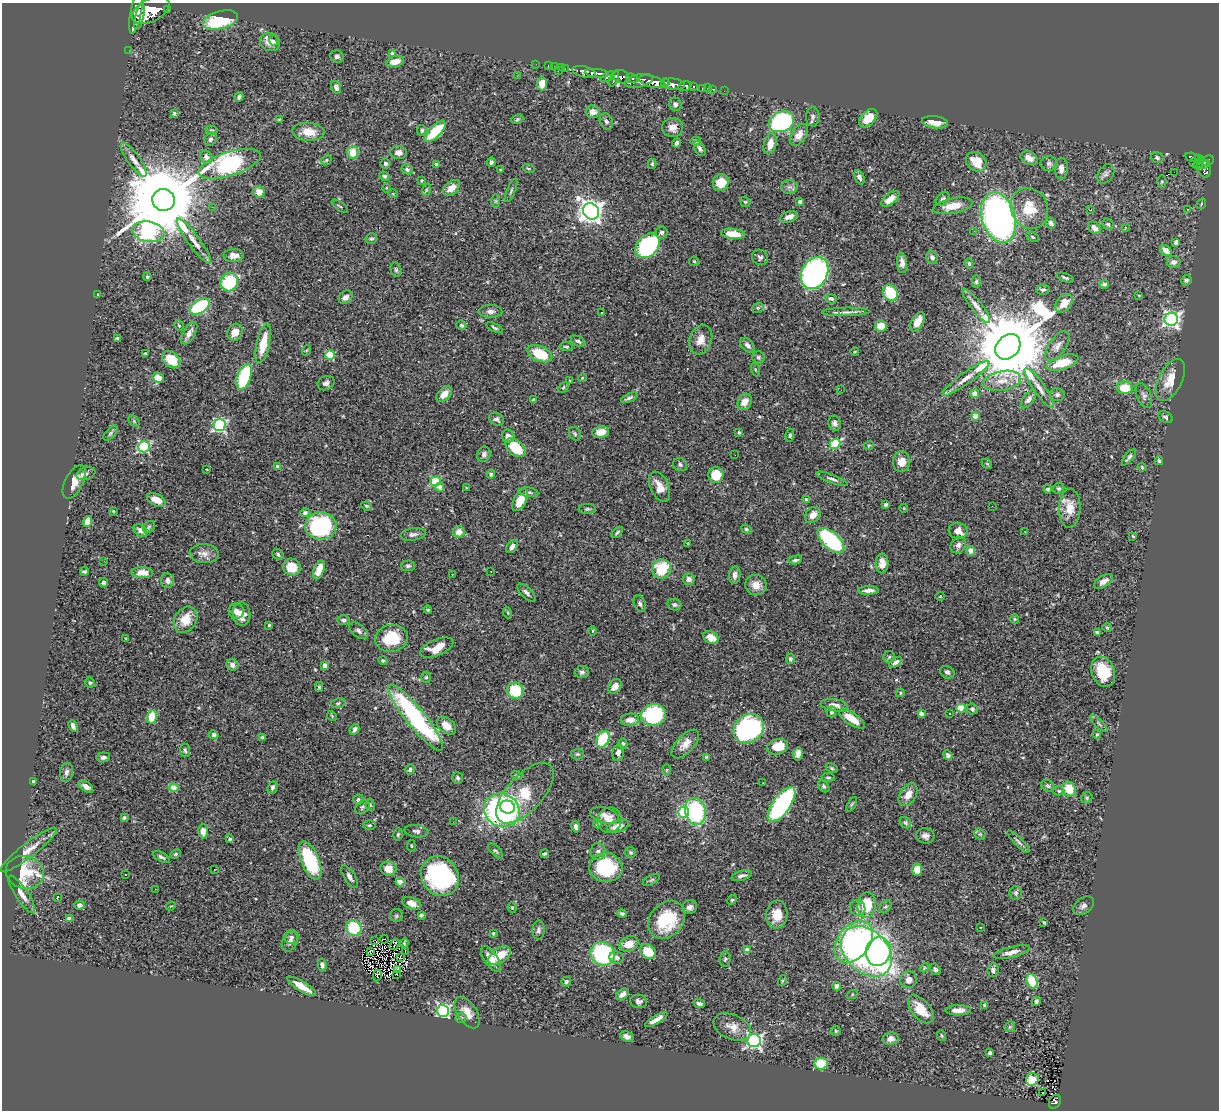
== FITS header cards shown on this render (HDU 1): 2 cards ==
NAXIS1  =                 1217
NAXIS2  =                 1108

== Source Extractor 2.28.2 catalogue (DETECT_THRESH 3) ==
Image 1217 x 1108 px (HDU 1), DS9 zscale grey, 1 PNG px = 1 image px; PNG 1221 x 1112 px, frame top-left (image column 1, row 1108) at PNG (2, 3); each listed source drawn as its Kron ellipse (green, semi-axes under 4 px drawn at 4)
Background 0.842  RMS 0.03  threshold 0.089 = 3 sigma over >= 5 px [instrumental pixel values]
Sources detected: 504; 3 with non-positive FLUX_AUTO (blend fragments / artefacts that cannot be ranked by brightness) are neither listed nor drawn; of the other 501, the 500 brightest by FLUX_AUTO listed and drawn (1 fainter detections omitted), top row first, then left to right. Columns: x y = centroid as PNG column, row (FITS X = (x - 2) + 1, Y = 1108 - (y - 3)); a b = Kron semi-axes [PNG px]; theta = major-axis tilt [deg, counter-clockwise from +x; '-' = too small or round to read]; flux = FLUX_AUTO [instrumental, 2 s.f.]
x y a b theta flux
167 9 3 3 - 110
151 10 20 11 27 6400
136 11 23 5 79 4100
139 17 14 3 77 1600
220 20 18 9 14 120
273 41 5 4 - 4.9
270 42 10 9 - 19
129 50 2 2 - 8
392 53 4 4 - 4.6
337 56 7 6 - 5.7
395 62 9 5 13 22
536 64 2 2 - 12
548 65 2 2 - 8.5
554 66 3 2 - 22
562 67 3 2 - 33
565 68 3 3 - 27
558 71 4 3 - 70
584 72 12 5 -12 1700
597 73 12 4 -5 1300
517 76 3 3 - 2
608 77 8 3 28 480
621 77 8 6 -19 570
632 78 6 4 -22 420
614 79 8 4 68 490
639 81 14 6 12 1200
652 82 13 5 -14 2800
665 83 4 3 - 610
542 84 7 5 87 27
673 84 12 5 -6 1400
685 86 7 5 18 390
693 86 3 3 - 170
336 87 6 4 -68 8.9
707 88 2 2 - 7.1
702 89 3 3 - 48
712 89 2 2 - 12
724 91 2 2 - 5.4
239 97 5 4 - 4.4
675 104 7 6 - 7.2
593 112 7 6 - 13
174 113 3 3 - 5.6
813 117 9 6 88 6.5
868 118 11 7 44 39
517 119 6 4 22 3.2
279 120 3 3 - 2.8
606 121 8 6 -61 6.2
782 122 13 10 25 320
935 122 13 6 -7 20
673 127 10 9 - 16
211 130 6 4 -16 3.5
422 130 5 4 - 4.1
308 132 16 9 -3 31
435 132 13 5 44 84
799 135 12 7 55 16
210 139 7 6 - 5.3
696 141 5 4 - 5.4
677 143 5 3 - 6
770 144 11 6 75 24
700 149 8 5 -61 6
353 152 6 5 - 34
399 153 8 6 -4 10
206 157 7 5 -61 11
1193 157 8 3 -14 160
1029 158 9 6 -28 16
1157 158 6 5 - 4.6
1199 158 4 3 - 140
134 159 20 6 -54 15
326 160 6 4 47 2.5
1208 161 6 5 - 520
491 162 4 4 - 3.8
976 162 11 9 -39 55
1193 162 2 2 - 6.3
386 163 5 5 - 4.6
1049 163 8 7 - 5.6
1199 163 7 3 64 110
230 164 32 12 18 280
436 164 3 3 - 3.5
652 164 5 4 - 3.4
1204 164 6 3 24 300
407 169 6 5 - 4.1
528 169 6 3 -19 2.1
1061 169 11 6 -90 10
1204 169 9 6 -69 410
501 170 3 3 - 2.7
1174 172 2 2 - 1400
1106 174 10 7 54 7.5
384 176 5 4 - 5.4
859 177 7 4 -64 6.2
421 181 3 3 - 1.9
1162 181 6 4 89 2.8
721 183 8 8 - 40
789 187 8 6 1 6.3
387 188 5 3 - 2
451 188 10 6 40 18
426 190 6 4 72 2.9
511 190 12 3 68 3.5
259 192 6 5 - 20
393 194 5 3 - 1.4
890 199 10 5 38 19
943 199 8 6 48 5.9
164 200 11 11 - 33000
496 201 7 4 -90 3.5
745 202 5 4 - 3
800 202 4 3 - 5.3
1201 204 6 3 55 1.9
340 206 9 2 -35 2.2
953 206 20 7 11 33
212 207 2 2 - 24
1029 208 21 18 -65 54
1091 210 2 2 - 1.3
1187 210 2 2 - 1.8
591 211 8 7 - 1600
789 217 9 5 19 13
999 217 26 16 -73 1100
1051 223 6 5 - 7.1
1108 224 6 5 - 3.8
1126 227 3 3 - 2.3
1094 228 7 5 -45 15
974 231 3 2 - 1.8
148 232 16 10 -10 390
662 232 6 6 - 5.7
733 234 12 5 -5 39
1033 237 7 4 -27 2.9
371 238 6 5 - 3.6
194 241 27 6 -53 20
1176 242 4 4 - 5.4
647 246 14 10 47 260
1166 250 6 4 -37 16
234 255 10 6 2 14
760 257 8 7 - 5.8
932 257 6 5 - 8.8
694 261 5 4 - 2.4
1174 262 7 6 - 7.8
902 263 10 5 -84 10
969 264 5 4 - 3.8
396 270 7 5 -74 3.8
815 273 17 12 61 470
147 277 4 3 - 2.2
1065 278 9 3 -19 3.5
1186 280 5 5 - 4.3
976 281 6 4 -90 3.2
229 282 9 8 - 95
1104 284 5 3 - 3.9
1043 289 7 5 6 5.4
890 293 8 7 - 86
98 295 3 3 - 2.2
1139 295 4 3 - 1.6
346 297 7 6 - 11
831 299 6 4 -21 4.7
1064 303 10 7 51 23
976 306 21 5 -52 14
200 307 11 6 34 210
758 308 6 4 22 3.7
490 311 12 6 0 9.2
846 312 24 4 1 9.9
601 313 3 2 - 2.7
1171 319 7 6 - 580
918 322 10 6 61 22
179 325 5 4 - 2.6
461 325 5 4 - 2.9
881 326 6 5 - 26
494 328 9 4 -26 3.8
235 332 8 7 - 18
189 333 12 6 60 11
117 339 4 4 - 3.8
701 340 15 11 71 20
578 341 8 4 -28 4.7
263 344 20 6 77 44
747 345 9 5 -48 8.9
566 346 7 4 -3 3.4
1057 346 17 8 55 13
1008 347 14 11 47 32000
307 350 5 3 - 1.7
855 351 4 3 - 1.6
145 353 3 3 - 2.4
540 354 13 7 -24 66
330 355 4 4 - 96
758 357 6 6 - 4
171 360 10 7 -40 41
1063 363 16 7 17 49
755 369 7 3 -71 2.5
244 377 13 6 71 140
158 378 6 5 - 18
582 378 4 3 - 1.8
966 378 29 5 36 22
1170 380 23 11 63 35
570 381 3 2 - 1.5
1002 381 19 9 10 29
326 383 9 6 25 7.2
563 387 6 3 45 2.2
1039 388 24 6 -55 16
1125 388 8 6 -2 44
841 390 3 2 - 1.7
444 394 9 6 46 18
975 394 4 4 - 18
1057 395 7 6 - 6.1
1144 396 13 7 -66 8.5
629 398 9 4 24 5.5
1029 399 11 5 53 7.2
534 400 4 3 - 3.4
745 402 9 6 61 18
975 416 4 4 - 38
1165 417 7 5 -31 4.3
497 419 7 6 - 6.1
134 421 7 4 -46 2.8
834 423 7 6 - 7.7
220 425 6 6 - 360
601 432 8 6 10 21
739 432 3 3 - 3.8
110 433 9 5 48 4.1
575 434 7 5 -58 3.6
790 435 6 4 81 3.2
508 436 6 6 - 12
835 444 5 5 - 130
869 445 5 3 - 1.9
144 447 6 5 - 260
516 448 11 7 -40 64
484 454 8 6 71 6.6
735 455 2 2 - 2.8
1129 457 10 4 51 5.4
1159 461 4 3 - 3.1
902 462 10 8 84 20
987 464 6 4 -44 2.6
680 465 7 6 - 5.3
278 467 4 4 - 15
1142 467 4 2 - 1.6
206 469 3 2 - 1.4
86 474 10 6 16 6.5
491 474 4 4 - 6.1
716 475 8 7 - 45
832 479 17 4 -21 7.1
436 481 5 4 - 120
74 482 18 9 62 25
440 487 4 4 - 28
660 487 16 9 -65 23
466 488 3 2 - 1.3
1059 488 6 5 - 3.6
1048 489 4 3 - 3.3
528 492 10 4 -8 4.3
156 500 10 6 -24 24
520 500 12 6 62 29
806 500 3 3 - 5.2
886 504 4 3 - 6
367 506 5 3 - 1.9
992 506 3 2 - 1.8
904 508 4 3 - 1.4
1070 508 19 10 89 31
587 509 8 5 0 3.8
113 511 3 2 - 1.9
305 513 5 4 - 4.6
813 515 9 7 49 17
87 522 5 4 - 18
321 526 15 13 -3 230
149 527 6 5 - 3.6
746 529 5 4 - 2.9
140 531 7 5 -41 10
958 531 9 8 - 18
459 532 6 6 - 15
617 532 7 4 43 3.5
1025 532 3 2 - 1.2
413 534 13 6 8 7.5
1133 536 3 2 - 1.8
831 540 16 8 -42 210
688 543 4 3 - 1.8
958 545 9 7 48 7.1
512 547 7 4 53 7.4
971 551 4 4 - 34
204 554 14 9 -5 15
278 554 6 5 - 3.9
795 560 6 3 13 3.5
104 561 3 2 - 2.2
882 563 10 6 88 15
408 566 7 5 3 4.5
292 567 9 8 - 36
662 569 10 9 - 73
319 570 10 5 70 34
84 571 4 3 - 3.3
491 571 2 2 - 1.4
142 573 10 5 -3 24
452 574 3 2 - 2.2
735 575 9 6 83 11
689 579 6 6 - 8
168 580 7 6 - 8.4
1104 581 10 5 32 12
104 582 4 4 - 5.4
756 585 10 10 - 21
869 590 10 4 1 9.3
527 593 11 5 -45 6.4
940 596 4 3 - 1.4
640 603 9 6 -71 5.7
674 605 7 5 -19 5.3
428 610 4 3 - 2.3
236 611 8 7 - 11
508 613 5 3 - 1.9
241 614 12 8 -81 21
1015 619 5 4 - 2.4
186 620 14 10 56 39
344 620 6 5 - 6.7
269 625 3 3 - 2
1107 628 4 4 - 2.2
359 631 10 6 -39 6.8
592 631 4 3 - 1.6
1097 632 4 3 - 6.8
126 638 3 2 - 1.6
391 638 16 13 9 72
711 638 8 6 -27 29
437 648 17 8 22 31
889 657 6 5 - 3.1
790 659 5 4 - 3.9
383 661 4 4 - 3.3
896 662 7 4 36 7
232 665 6 5 - 8.2
325 665 4 4 - 15
582 672 7 6 - 5.2
947 672 8 6 -27 5.5
1103 672 16 11 -72 63
426 677 5 4 - 3.2
90 683 5 4 - 3.7
615 686 8 6 55 14
319 687 5 4 - 3.2
515 691 8 8 - 80
900 693 4 4 - 3
338 703 7 5 9 3.9
834 705 14 6 -8 12
961 708 4 4 - 74
972 709 5 5 - 4.7
831 712 5 5 - 3.7
921 713 4 4 - 8.9
949 713 3 2 - 2
654 715 13 11 17 170
332 716 5 4 - 2.2
152 717 7 5 76 50
416 718 42 9 -51 330
852 719 15 6 -34 35
630 720 9 6 3 15
1099 723 11 3 -45 4.2
73 726 6 3 -65 6.7
446 726 11 7 -41 23
354 729 6 4 58 7.6
749 729 16 13 39 320
1097 734 4 3 - 2.1
214 735 5 4 - 5.8
262 737 4 4 - 2.1
603 739 8 6 64 130
623 744 5 4 - 3
685 744 18 9 47 18
778 747 11 7 15 39
185 750 7 5 -82 3.7
618 752 8 6 78 8.5
577 754 6 5 - 3.4
798 754 6 4 77 13
948 755 5 4 - 7
103 757 7 5 7 5.7
707 757 4 3 - 6.1
832 768 6 4 -28 2.9
410 770 5 4 - 3.5
666 770 6 4 89 2.2
67 772 9 6 80 7.7
517 775 6 4 -22 2.9
828 777 6 3 -6 2.9
458 778 6 5 - 4.8
33 781 4 3 - 3.2
763 782 3 2 - 2.2
86 786 8 4 -35 9.8
824 786 6 4 -49 3.3
1048 786 7 5 -30 4.1
272 787 6 4 66 4.6
174 788 4 4 - 39
1069 789 8 6 -51 43
1059 791 5 4 - 2.8
525 793 37 18 47 93
908 795 12 8 58 21
1087 798 6 5 - 3.7
358 799 5 5 - 3.7
782 804 20 9 55 330
852 804 8 3 60 2.9
370 805 6 3 -81 2.4
362 807 8 6 45 4.4
507 807 7 6 - 120
502 810 18 16 -29 440
695 811 13 10 -76 170
684 812 5 5 - 150
604 815 15 7 -14 13
124 818 4 4 - 3.3
609 820 13 12 - 16
453 822 2 2 - 4.3
905 823 6 5 - 4.4
598 824 4 4 - 4.3
370 825 6 5 - 3.8
618 826 11 5 17 20
576 827 6 4 -78 7.2
203 831 7 5 90 16
416 831 12 6 -8 7.2
398 834 6 4 75 3.1
980 834 6 5 - 2.9
925 836 9 7 -6 8.7
230 839 4 3 - 4.4
1018 841 15 4 -46 5.3
411 846 6 3 -81 2.2
29 850 35 7 37 24
495 851 9 4 -45 4.2
598 851 8 7 - 7.3
630 853 5 5 - 3.6
175 854 5 4 - 2.9
544 854 4 3 - 3.4
161 857 9 4 -27 5.2
310 860 20 9 -67 150
606 867 16 14 -6 120
214 869 2 2 - 20
388 869 8 7 - 26
917 870 6 5 - 20
25 872 19 16 -16 110
126 874 3 2 - 3.8
440 876 21 18 -57 300
741 876 10 4 16 7
350 877 13 5 -58 8.4
651 880 9 5 27 4.2
400 882 4 4 - 42
156 889 3 2 - 2.1
1016 893 7 6 - 6.1
22 894 22 6 -56 18
57 898 3 3 - 22
732 900 5 4 - 3
411 903 10 5 -20 18
79 905 5 4 - 5.9
867 905 13 9 84 69
171 906 5 3 - 1.7
1083 906 12 7 38 8.4
690 907 7 6 - 8.2
886 907 7 5 52 3.5
512 908 5 4 - 2.3
858 908 8 7 - 7.5
622 914 5 4 - 4.5
421 915 4 3 - 6.6
777 915 14 11 84 30
396 916 6 6 - 3.5
69 919 4 4 - 14
667 920 21 16 48 100
1044 923 3 3 - 2.4
980 927 3 2 - 1.2
354 928 8 7 - 92
538 930 9 6 88 5.5
493 933 3 3 - 2.9
291 937 7 7 - 5.6
384 939 4 3 - 4.8
375 940 2 2 - 1.2
290 942 11 7 64 8.7
854 942 23 16 51 290
404 943 5 2 - 2.3
395 944 6 2 57 2.3
629 944 10 7 24 26
747 950 4 4 - 19
648 951 8 6 -36 53
867 951 29 21 -44 790
370 952 2 2 - 2
405 952 3 2 - 2
878 952 14 12 73 260
1012 952 18 5 14 14
603 954 12 11 - 220
499 955 13 7 36 41
617 957 7 6 - 7.2
400 958 3 2 - 1.3
491 959 15 6 -57 20
725 959 8 5 86 4
322 965 7 4 -81 5
924 968 5 3 - 2
397 969 4 2 - 2.1
935 969 6 4 -59 4.7
993 970 7 5 85 6
397 975 3 2 - 1.4
377 976 6 3 79 2.2
909 980 8 8 - 14
782 981 5 3 - 1.7
1032 981 7 5 -69 95
566 982 5 5 - 4.4
302 986 16 5 -32 29
837 986 4 4 - 9.7
622 994 7 5 36 11
852 995 5 3 - 2
639 1001 8 6 -10 7.3
1036 1001 5 4 - 4.7
699 1003 6 3 -22 6.5
985 1005 3 3 - 8.3
921 1009 16 9 -50 34
958 1010 12 5 1 16
443 1011 6 6 - 390
467 1013 17 9 -57 22
461 1018 5 5 - 3.2
656 1020 13 4 31 13
732 1027 20 12 -22 23
1010 1027 6 4 45 2.6
836 1031 5 5 - 2.7
627 1036 7 5 -22 7.5
942 1036 5 4 - 2.4
891 1039 8 6 10 11
754 1041 6 6 - 500
989 1053 4 3 - 4.2
821 1064 7 6 - 66
1032 1079 6 6 - 49
1043 1093 3 3 - 5.2
1055 1102 7 5 59 130
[1 fainter detection neither listed nor drawn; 3 non-positive-flux detections neither listed nor drawn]